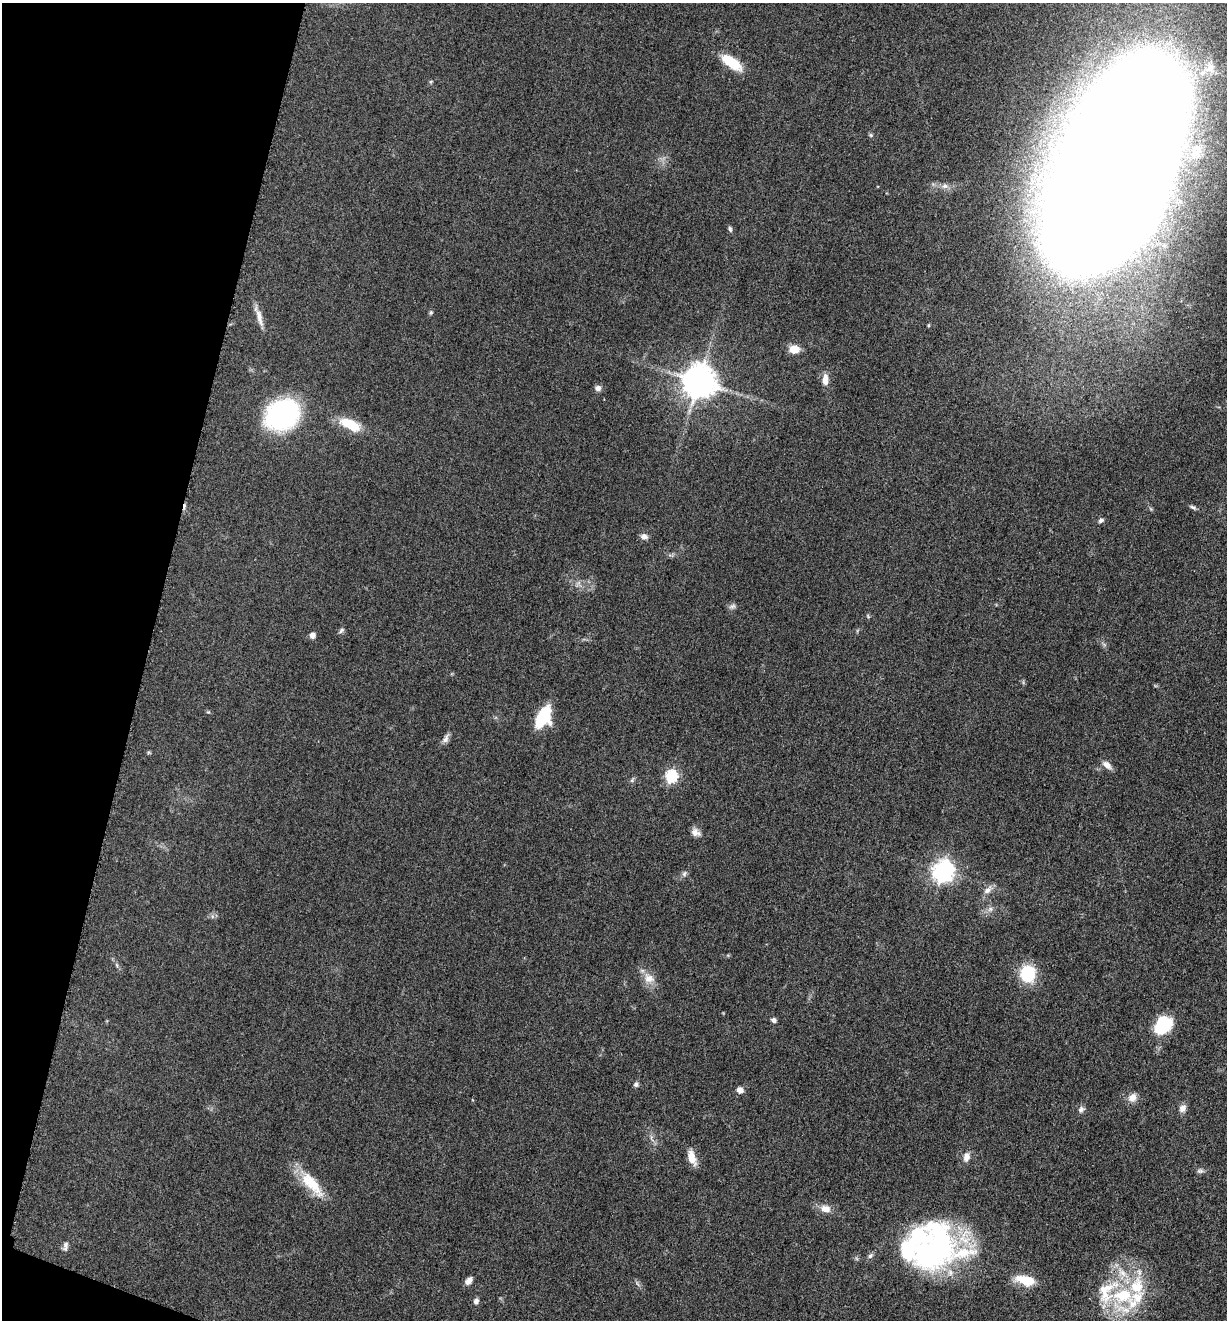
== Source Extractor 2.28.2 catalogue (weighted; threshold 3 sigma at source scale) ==
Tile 9 of 4 x 4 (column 1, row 3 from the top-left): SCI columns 265-1489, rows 1330-2647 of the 5305 x 5292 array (HDU 1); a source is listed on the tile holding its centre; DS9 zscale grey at full resolution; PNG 1229 x 1322 px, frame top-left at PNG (2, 3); no overlay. Shown black and unused: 12% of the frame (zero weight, under 3 of 5 exposures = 1% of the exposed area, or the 3 px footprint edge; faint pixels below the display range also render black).
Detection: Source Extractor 2.28.2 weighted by HDU 2 'WHT'; one run over the whole footprint, this tile lists its part. Background 0.0512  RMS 0.0057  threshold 0.0255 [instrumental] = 3 sigma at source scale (4.5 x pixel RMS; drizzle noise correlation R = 1.50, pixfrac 1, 0.05/0.05 arcsec/px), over >= 5 px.
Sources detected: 70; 1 too faint to see at this stretch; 2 inside a brighter object's white glare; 1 cosmic-ray / hot-pixel residue — not listed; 7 inside a brighter listed object's ellipse — not listed separately; the other 59 listed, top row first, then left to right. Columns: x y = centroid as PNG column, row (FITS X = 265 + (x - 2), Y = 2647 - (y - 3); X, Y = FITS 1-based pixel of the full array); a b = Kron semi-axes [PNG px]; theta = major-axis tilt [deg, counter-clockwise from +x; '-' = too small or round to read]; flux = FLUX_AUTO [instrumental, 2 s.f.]
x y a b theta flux
731 62 26 11 -34 16
1210 68 19 15 -87 9.7
431 82 6 4 -72 0.68
871 135 6 5 - 0.89
1117 169 162 69 69 5100
945 186 10 8 -14 3.2
730 229 7 5 -65 1.3
431 313 6 5 - 0.87
259 316 29 6 -73 5.5
794 349 10 8 -1 7.6
825 380 14 7 86 4.7
699 382 10 9 - 1300
597 388 8 7 - 2.4
282 415 25 20 30 130
350 424 26 11 -26 17
1193 507 10 4 -27 1.3
1101 520 7 5 27 1.5
644 537 9 7 -12 2.6
732 606 10 7 19 1.8
868 616 7 3 -54 0.65
341 630 9 5 43 1.3
312 635 7 6 - 2.8
208 712 5 4 - 0.62
543 717 18 10 63 34
446 738 14 7 62 2.6
149 752 5 5 - 0.7
1107 765 13 7 -39 3.8
671 776 6 6 - 74
632 780 9 4 55 1.1
696 832 13 8 -32 3.3
943 871 8 7 - 390
684 874 8 6 60 1.6
988 890 15 8 45 3.6
990 909 8 7 - 2.1
212 916 7 4 -72 1.1
117 965 6 4 -71 0.93
1027 974 10 9 - 44
649 978 16 13 -38 6.9
774 1020 6 5 - 1.8
1163 1025 22 17 49 24
636 1084 7 6 - 1.4
740 1090 8 7 - 3.1
1132 1097 11 10 - 4.7
1182 1108 11 8 64 3.2
1081 1109 9 8 - 2
966 1157 13 8 74 3.7
692 1158 18 8 -73 6.9
1200 1171 9 7 -4 1.7
311 1184 41 13 -50 19
825 1209 14 10 -15 5.4
942 1238 74 46 -50 99
65 1246 12 6 82 2.2
870 1256 9 6 40 1.6
1025 1280 23 10 -14 11
469 1281 10 6 48 3.2
637 1284 10 4 -51 1.3
1107 1292 44 26 61 30
1137 1297 20 17 28 14
476 1301 7 6 - 2
Isophote crosses this tile's border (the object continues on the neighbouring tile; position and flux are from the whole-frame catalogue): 1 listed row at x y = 1117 169